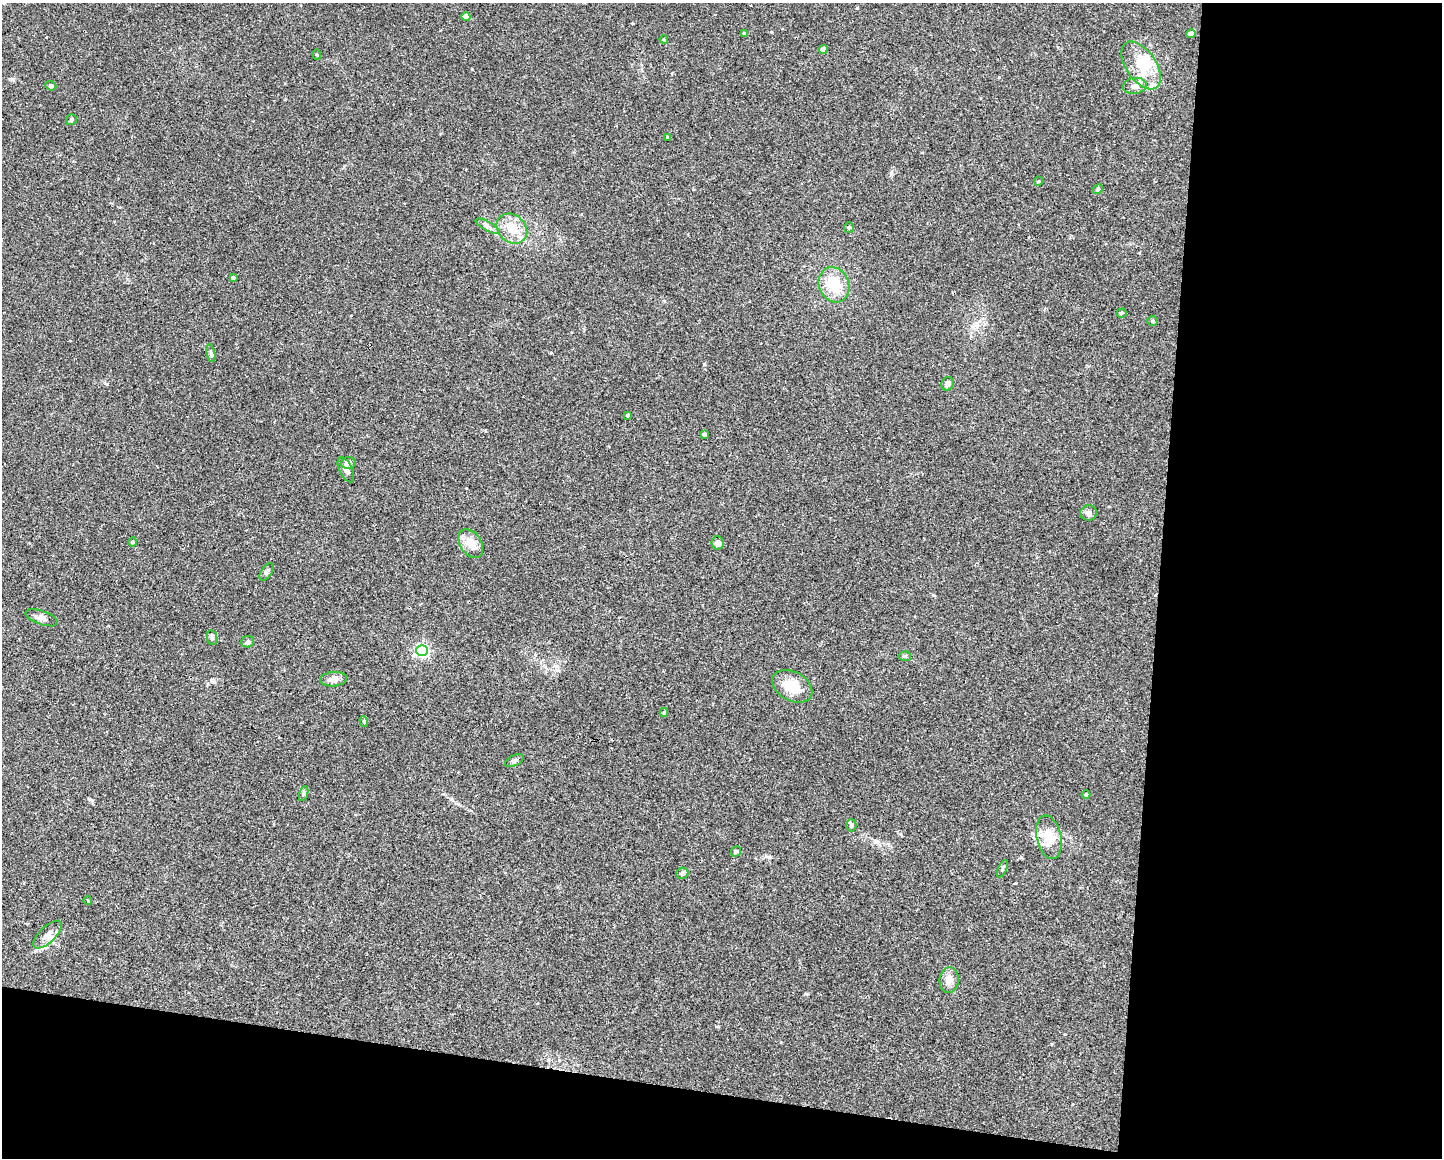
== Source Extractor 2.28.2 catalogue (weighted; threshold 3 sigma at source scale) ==
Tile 12 of 3 x 4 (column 3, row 4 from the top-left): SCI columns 3101-4540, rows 1-1156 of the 4647 x 4626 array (HDU 1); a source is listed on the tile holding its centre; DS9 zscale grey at full resolution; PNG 1444 x 1160 px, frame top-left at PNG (2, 3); each listed source drawn as its Kron ellipse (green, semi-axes under 4 px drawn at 4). Shown black and unused: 26% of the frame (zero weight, under 2 of 3 exposures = <1% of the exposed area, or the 3 px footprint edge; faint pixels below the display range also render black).
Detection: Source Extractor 2.28.2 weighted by HDU 2 'WHT'; one run over the whole footprint, this tile lists its part. Background 0.0671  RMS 0.0056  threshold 0.0253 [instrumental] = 3 sigma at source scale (4.5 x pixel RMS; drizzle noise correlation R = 1.50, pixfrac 1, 0.05/0.05 arcsec/px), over >= 5 px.
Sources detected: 54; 1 inside a brighter object's white glare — neither listed nor drawn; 2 inside a brighter listed object's ellipse — not listed separately; the other 51 listed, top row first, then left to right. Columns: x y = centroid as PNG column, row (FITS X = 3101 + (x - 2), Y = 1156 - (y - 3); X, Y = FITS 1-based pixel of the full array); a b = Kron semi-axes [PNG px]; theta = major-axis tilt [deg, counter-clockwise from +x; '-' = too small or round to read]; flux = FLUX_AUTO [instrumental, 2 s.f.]
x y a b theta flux
466 17 4 4 - 5.9
744 33 4 3 - 1
1191 34 4 4 - 1.6
664 39 4 3 - 0.68
823 49 4 4 - 4.6
317 55 5 3 - 0.6
1141 65 27 15 -56 15
51 86 6 4 -23 1.2
1135 86 12 8 6 2.7
71 120 6 5 - 1.1
668 137 3 3 - 0.52
1039 181 4 4 - 0.63
1098 189 5 4 - 0.77
488 226 13 4 -30 1.9
849 227 5 5 - 0.91
512 229 17 13 -43 10
233 278 4 3 - 1.4
834 285 18 15 -68 14
1121 313 5 4 - 0.76
1152 321 5 5 - 0.71
211 353 9 3 -77 1.1
948 384 7 6 - 2.6
627 415 3 3 - 0.72
704 434 4 3 - 1.2
348 463 7 6 - 2.9
346 470 13 6 -65 2.5
1088 513 8 8 - 2.2
133 542 5 3 - 0.54
471 543 16 10 -57 7.3
718 543 6 6 - 3.2
266 572 10 5 56 1.3
42 618 17 7 -19 2.8
212 638 7 5 -81 1.2
248 642 6 5 - 1.4
422 651 6 5 - 100
905 656 6 5 - 0.96
333 679 13 7 5 3.4
792 686 21 14 -29 12
664 713 4 4 - 0.64
364 721 5 4 - 0.74
514 761 10 5 25 1.4
304 794 8 3 71 0.88
1086 795 4 4 - 0.62
851 825 6 5 - 1
1049 837 22 12 -78 10
736 851 5 4 - 0.95
1002 869 9 4 65 1.1
682 873 6 5 - 1.2
88 901 4 3 - 0.49
48 935 18 8 43 4.2
949 980 13 9 84 3.8
Unlisted compact peaks at least as high as the median listed source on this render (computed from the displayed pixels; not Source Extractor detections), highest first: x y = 704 364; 472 69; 933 595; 806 994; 999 77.